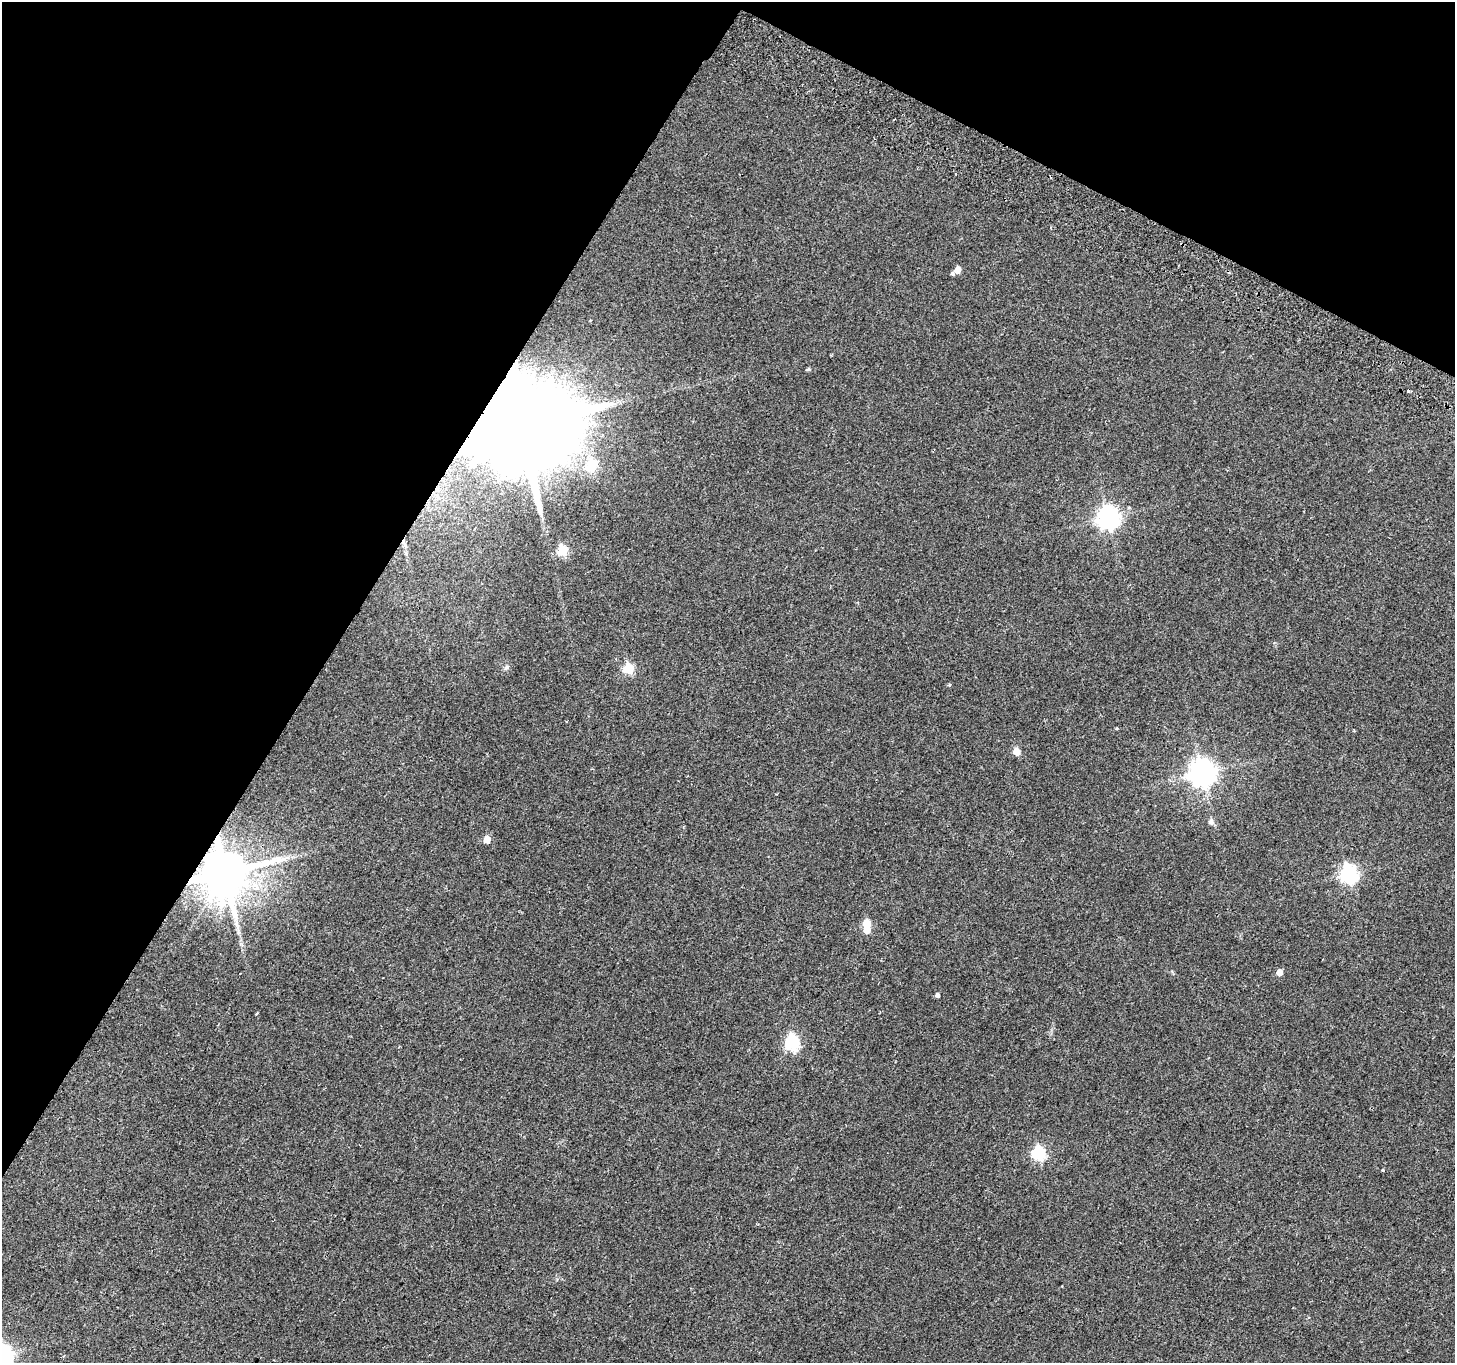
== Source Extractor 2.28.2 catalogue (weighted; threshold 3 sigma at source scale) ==
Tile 2 of 4 x 4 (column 2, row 1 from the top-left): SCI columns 1485-2937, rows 4331-5691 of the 5882 x 6004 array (HDU 1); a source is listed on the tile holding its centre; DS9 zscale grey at full resolution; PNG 1457 x 1365 px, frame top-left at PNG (2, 2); no overlay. Shown black and unused: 29% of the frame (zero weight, under 2 of 3 exposures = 3% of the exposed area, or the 3 px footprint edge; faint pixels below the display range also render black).
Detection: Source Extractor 2.28.2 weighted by HDU 2 'WHT'; one run over the whole footprint, this tile lists its part. Background 0.0514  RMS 0.0053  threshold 0.0239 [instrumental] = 3 sigma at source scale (4.5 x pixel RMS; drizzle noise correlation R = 1.50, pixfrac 1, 0.0396/0.0396 arcsec/px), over >= 5 px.
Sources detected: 25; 1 inside a brighter object's white glare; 1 cosmic-ray / hot-pixel residue — not listed; the other 23 listed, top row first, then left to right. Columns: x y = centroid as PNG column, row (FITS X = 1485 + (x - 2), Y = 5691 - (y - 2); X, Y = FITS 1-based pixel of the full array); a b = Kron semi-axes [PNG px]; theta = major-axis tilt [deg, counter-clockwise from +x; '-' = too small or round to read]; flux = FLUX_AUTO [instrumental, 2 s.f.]
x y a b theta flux
957 270 6 5 - 5.8
808 369 5 4 - 0.77
520 426 25 21 44 14000
592 465 6 6 - 28
1108 518 8 7 - 360
562 551 5 5 - 29
507 667 8 6 34 1.2
629 669 6 6 - 30
1016 752 5 5 - 9.6
1203 773 9 8 - 580
1211 822 7 6 - 2
487 839 5 5 - 7.9
225 872 13 12 - 2800
1348 874 7 7 - 170
236 923 7 4 72 1.3
866 923 5 5 - 13
1279 972 5 5 - 5.4
937 995 5 5 - 1.3
256 1014 4 2 - 0.58
792 1043 7 6 - 95
1039 1153 6 6 - 79
1383 1170 3 3 - 2.5
2 1355 8 7 - 280
Overlapping masked pixels (flux is a lower limit): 2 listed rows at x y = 520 426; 225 872
Isophote crosses this tile's border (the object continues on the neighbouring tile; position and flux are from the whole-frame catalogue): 1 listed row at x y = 2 1355
Unlisted compact peaks at least as high as the median listed source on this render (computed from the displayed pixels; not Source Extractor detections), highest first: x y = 1116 728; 949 684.